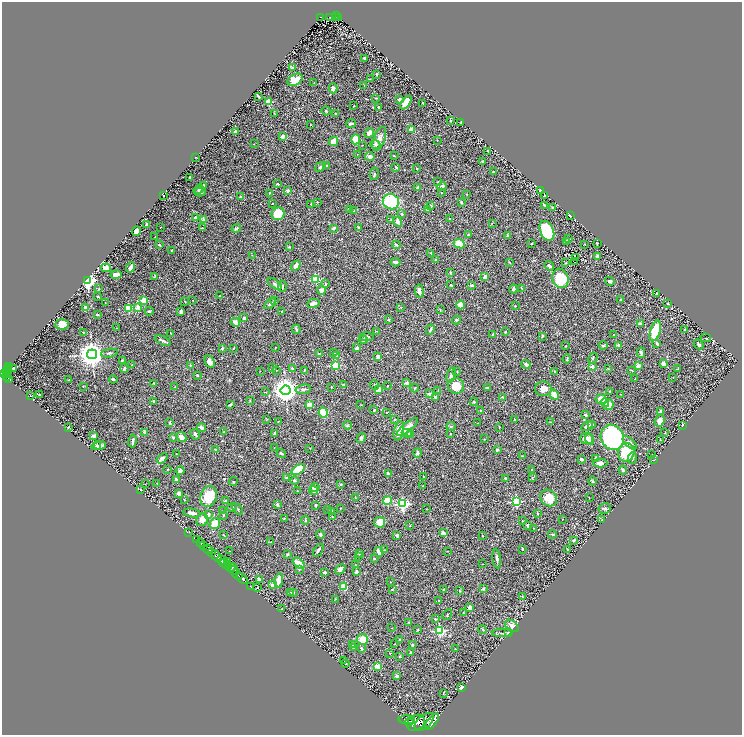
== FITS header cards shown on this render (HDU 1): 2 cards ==
NAXIS1  =                 1480
NAXIS2  =                 1466

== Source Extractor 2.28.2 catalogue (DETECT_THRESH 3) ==
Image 1480 x 1466 px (HDU 1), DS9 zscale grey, zoomed out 1/2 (1 PNG px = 2 x 2 image px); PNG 744 x 737 px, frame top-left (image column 1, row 1466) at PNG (2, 2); each listed source drawn as its Kron ellipse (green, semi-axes under 4 px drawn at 4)
Background 0.541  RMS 0.019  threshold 0.0558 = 3 sigma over >= 5 px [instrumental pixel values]
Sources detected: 504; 22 cannot appear on this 1/2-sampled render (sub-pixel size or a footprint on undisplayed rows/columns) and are neither listed nor drawn; the other 482 listed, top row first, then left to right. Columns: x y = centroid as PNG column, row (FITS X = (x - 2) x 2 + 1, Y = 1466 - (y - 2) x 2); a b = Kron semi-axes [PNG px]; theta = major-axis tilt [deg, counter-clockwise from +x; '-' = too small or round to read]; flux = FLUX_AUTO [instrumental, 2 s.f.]
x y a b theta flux
337 16 3 2 - 78
329 17 3 3 - 120
339 17 2 2 - 51
321 18 4 2 - 82
335 18 3 1 - 8.8
364 58 3 2 - 8.4
293 68 2 2 - 32
377 74 3 3 - 3.9
370 79 3 2 - 1.4
295 80 8 5 30 51
314 82 2 2 - 1.3
364 85 2 1 - 0.91
333 88 5 3 - 12
258 96 4 1 - 3.5
376 98 2 2 - 1.6
399 99 3 3 - 10
269 102 3 3 - 120
406 103 8 4 54 49
423 103 2 2 - 5.9
354 106 2 2 - 1.7
378 107 4 2 - 2.6
326 111 4 2 - 2.2
335 113 2 1 - 1.6
275 114 3 2 - 1.3
451 121 2 2 - 2.8
461 122 4 3 - 2.6
351 123 5 2 - 5.6
311 125 2 2 - 2.3
411 130 3 3 - 28
236 132 3 3 - 9.5
369 133 5 4 - 22
282 136 4 3 - 9.3
356 139 5 4 - 45
379 139 12 5 69 21
437 140 2 2 - 1.1
333 141 5 3 - 46
254 144 2 2 - 1.2
375 144 5 3 - 8.7
362 145 2 2 - 1.4
488 151 2 2 - 2.8
357 154 2 2 - 1.2
370 156 5 3 - 13
394 156 3 2 - 1.9
196 157 3 2 - 1.7
482 162 3 3 - 4.2
326 165 3 3 - 3
320 167 5 3 - 7.1
396 167 3 2 - 3.3
417 169 3 2 - 2.7
494 172 3 2 - 11
374 174 6 2 76 3.7
190 177 2 2 - 7.9
437 182 3 2 - 1
277 184 3 2 - 4.7
204 185 3 2 - 2.4
442 186 4 3 - 9.2
418 187 4 3 - 7.5
199 189 5 3 - 5.1
288 191 2 2 - 23
541 191 2 2 - 5.3
200 192 6 3 -3 14
269 193 4 3 - 3.3
441 193 2 2 - 1.9
467 194 2 2 - 1.4
164 196 2 1 - 0.9
544 196 3 2 - 3.7
240 197 2 2 - 2.8
317 202 2 2 - 1.1
391 202 8 7 - 200
461 202 3 2 - 4.1
272 203 3 2 - 1.5
311 204 2 1 - 2
544 205 4 2 - 2.7
431 206 3 3 - 3.8
552 208 3 3 - 3.9
349 209 3 2 - 3.2
427 210 3 2 - 2
353 211 3 2 - 2.3
278 214 7 6 - 58
402 214 4 2 - 2.8
570 215 3 2 - 2.7
196 218 4 3 - 14
450 219 3 2 - 2
204 220 2 2 - 39
391 220 3 3 - 3.1
398 222 5 3 - 18
492 223 4 1 - 1.6
147 224 3 2 - 5.6
161 227 2 1 - 0.93
202 228 3 2 - 2.3
236 228 5 3 - 4.8
333 228 4 2 - 4.9
359 228 4 3 - 5.3
136 231 5 4 - 30
547 231 10 6 -66 170
468 235 2 2 - 4.4
508 235 3 2 - 3.6
155 236 2 2 - 1.4
568 239 3 2 - 2.3
566 242 2 2 - 9
532 243 2 2 - 1.9
597 243 2 2 - 2.6
459 244 6 4 -26 43
585 244 2 2 - 1.7
159 245 4 3 - 3
396 245 4 3 - 3.1
289 247 4 2 - 2.7
172 250 2 2 - 3.7
431 253 2 2 - 1.2
252 255 3 2 - 1.1
597 256 4 2 - 16
575 258 2 1 - 0.2
436 260 3 2 - 3.4
395 262 5 3 - 9.6
509 262 4 1 - 1.8
574 262 2 1 - 0.82
565 263 2 2 - 1.7
296 265 5 4 - 13
549 266 5 3 - 8.9
106 268 5 3 - 33
130 268 5 3 - 19
450 273 3 2 - 3.1
116 275 5 3 - 24
154 277 4 2 - 1.9
485 277 3 3 - 12
560 278 10 8 -73 140
87 280 3 3 - 1000
316 280 3 3 - 150
610 281 5 3 - 9.2
275 284 8 3 -36 6.6
325 284 3 2 - 2.9
451 285 2 2 - 3.5
472 285 4 2 - 5.4
282 286 5 3 - 4.2
522 288 3 2 - 2.5
99 289 3 2 - 1.4
513 289 4 4 - 5.3
321 290 4 4 - 19
419 291 7 3 -85 14
657 294 2 2 - 1.6
219 296 3 2 - 2.1
98 297 3 2 - 2.9
143 300 4 3 - 35
192 300 2 1 - 0.82
620 300 3 2 - 1.4
274 301 3 3 - 3.5
185 302 3 2 - 1.5
105 303 3 1 - 1.2
313 303 6 3 9 14
668 303 3 2 - 1.9
270 304 7 3 38 6.8
461 305 4 3 - 29
515 306 3 2 - 1.8
138 307 2 2 - 33
86 308 4 3 - 13
129 308 4 3 - 74
401 308 3 1 - 1.2
440 310 3 2 - 2
149 311 4 2 - 4.6
282 311 3 3 - 2
181 312 3 2 - 13
97 314 3 2 - 4.7
244 318 3 3 - 7
388 320 3 2 - 3
456 320 4 3 - 4.3
235 322 5 3 - 23
62 324 7 5 2 46
640 324 3 2 - 15
116 328 2 1 - 0.83
296 329 5 2 - 5.5
684 329 2 2 - 2.1
430 330 5 2 - 5.7
377 331 3 2 - 2.1
655 331 10 5 74 120
83 332 3 2 - 2.1
505 332 2 2 - 3
170 333 2 2 - 2
492 334 3 2 - 2.2
614 335 2 2 - 2.1
542 336 3 2 - 1.8
366 337 7 2 -3 5
706 338 5 2 - 2.3
363 340 4 4 - 7.5
163 341 8 2 -24 7
657 344 4 2 - 8
699 344 5 3 - 5.5
618 345 2 2 - 18
565 346 2 2 - 1.4
603 346 4 3 - 6.1
275 347 2 2 - 1.6
222 348 3 3 - 4.7
234 348 2 2 - 2.2
357 348 4 3 - 6.9
334 352 3 2 - 1.8
109 353 8 3 7 5.7
319 353 4 2 - 1.9
641 353 5 3 - 5.6
92 354 5 5 - 4100
337 355 3 3 - 2.3
378 356 4 3 - 6.8
593 358 5 3 - 4.2
567 359 4 3 - 4.1
123 360 4 3 - 3.9
210 362 7 4 -64 21
664 364 4 3 - 24
132 365 2 1 - 1.1
190 365 3 3 - 2.9
336 365 3 3 - 140
526 365 5 3 - 6.9
592 366 2 2 - 21
638 366 2 2 - 49
9 367 2 1 - 34
273 368 2 2 - 1.8
292 368 4 2 - 4.9
608 368 2 2 - 1.4
678 368 3 2 - 1.6
7 369 2 1 - 36
13 369 2 2 - 14
124 369 4 2 - 5.8
276 370 3 2 - 1.9
304 370 2 2 - 2.3
631 370 4 2 - 2
260 371 2 2 - 1.1
457 371 2 2 - 1.4
555 371 3 2 - 2.3
7 372 5 3 - 350
4 373 3 2 - 220
8 375 2 1 - 52
197 375 3 3 - 3.1
451 375 8 4 75 8
7 377 2 1 - 120
673 377 2 1 - 1.2
8 379 4 2 - 150
113 379 4 3 - 5.3
635 379 3 2 - 1.8
69 380 2 2 - 1.7
154 383 3 2 - 2.2
407 383 2 2 - 36
343 385 2 2 - 6.8
374 385 5 3 - 3.6
83 386 3 2 - 1.6
175 386 4 2 - 1.8
388 386 2 2 - 1.5
456 386 8 8 - 57
331 387 2 1 - 2.3
415 388 4 3 - 3.2
487 388 2 2 - 3.4
303 389 8 4 10 7.4
543 389 8 7 - 21
286 390 5 5 - 3500
378 390 3 3 - 48
438 390 3 2 - 2
266 392 3 2 - 1.9
610 392 3 2 - 1.6
39 394 2 2 - 2.5
429 394 4 3 - 8.3
620 394 3 1 - 0.97
554 395 5 3 - 49
30 396 3 2 - 1.7
435 397 3 3 - 9
503 397 2 2 - 2
601 399 5 5 - 36
154 401 2 2 - 4
250 401 3 2 - 2.1
474 402 4 2 - 2.3
605 403 4 3 - 4.2
231 404 3 2 - 5
309 405 2 2 - 66
361 405 2 2 - 1.6
609 405 5 4 - 27
374 410 3 2 - 2.5
480 410 2 2 - 2.2
661 411 3 3 - 10
387 412 3 2 - 2.3
323 413 5 4 - 71
585 415 3 3 - 5.3
266 419 3 2 - 2
395 419 3 2 - 2.8
514 419 3 2 - 2
278 421 4 2 - 1.8
660 421 6 5 - 20
550 422 2 2 - 1.2
170 423 4 2 - 5.2
478 423 2 2 - 1.4
348 425 4 3 - 4.3
591 425 4 3 - 13
682 425 3 3 - 3
587 426 6 3 32 9
68 427 2 1 - 2.4
408 427 13 4 39 24
451 427 5 3 - 4.7
499 427 2 1 - 1.3
201 428 5 3 - 12
399 431 10 4 76 42
145 432 2 2 - 28
224 432 3 3 - 4.8
407 433 5 4 - 18
665 433 3 2 - 1.9
195 434 5 3 - 8.5
274 434 4 2 - 4.7
410 434 4 3 - 4.3
450 434 3 2 - 1.5
93 436 4 3 - 7.5
173 437 3 2 - 6.1
181 437 5 3 - 30
612 437 13 11 -61 640
361 438 5 3 - 6.5
484 439 2 2 - 1.7
586 439 7 5 -8 22
589 439 5 4 - 13
660 440 2 2 - 2
133 441 6 2 79 7.1
630 443 9 3 -43 12
100 445 6 4 6 17
96 446 5 3 - 6.6
274 448 3 2 - 1.1
310 448 2 1 - 1.2
216 449 3 2 - 5.5
497 450 3 2 - 5.2
626 452 9 8 - 140
281 453 5 3 - 5.3
417 453 4 3 - 5.5
176 454 2 2 - 1.2
652 455 2 2 - 2.5
522 456 3 2 - 1.7
162 458 6 3 38 19
596 458 3 3 - 4.7
632 458 6 4 87 6.8
581 459 3 3 - 7.9
653 460 2 2 - 1.5
600 463 7 4 0 18
168 469 2 2 - 1.4
298 470 7 3 35 130
532 470 2 2 - 1.9
623 470 4 3 - 6.7
180 471 4 4 - 10
388 474 3 3 - 11
424 477 3 2 - 4.4
287 478 3 3 - 7.6
505 478 2 2 - 7.1
532 478 4 3 - 2.6
176 479 3 2 - 10
295 481 4 3 - 5.1
592 481 4 3 - 3.4
233 482 4 3 - 2.9
145 484 2 2 - 1.2
157 484 2 2 - 1
341 484 3 3 - 3.1
423 486 2 2 - 1.5
315 487 4 4 - 15
141 490 2 2 - 2.5
314 490 4 3 - 7.8
297 491 2 2 - 1.8
179 493 3 3 - 17
209 497 10 8 72 98
355 497 3 2 - 1.7
589 497 3 1 - 1.1
549 498 9 7 -45 54
185 500 3 2 - 1.8
226 501 3 3 - 3.9
387 501 4 4 - 96
516 501 3 3 - 330
277 504 3 3 - 5.9
402 504 4 4 - 430
316 505 3 3 - 4.5
232 507 5 3 - 3.8
340 508 2 2 - 1.2
605 508 6 5 - 9.1
238 509 6 3 -46 4.1
426 509 2 1 - 1.8
328 510 2 2 - 1.9
223 511 3 2 - 1.9
331 511 4 2 - 3.4
192 513 9 3 -9 14
537 513 3 2 - 2.8
208 515 4 3 - 10
223 515 3 3 - 2.4
332 517 2 2 - 3
284 519 4 2 - 2.1
562 519 2 1 - 1.3
202 520 6 6 - 20
305 520 4 2 - 3.8
602 520 3 2 - 2.3
523 521 3 2 - 1.7
380 522 5 5 - 34
215 524 6 5 - 61
527 525 3 3 - 4.9
410 526 2 2 - 1.4
534 528 2 2 - 1.4
189 533 2 1 - 7.4
443 533 4 3 - 9.4
320 534 4 3 - 9.4
553 534 4 3 - 3.6
223 535 3 2 - 2.7
397 535 4 3 - 5.6
482 536 2 2 - 2
197 540 2 1 - 42
574 540 3 2 - 5.3
271 542 3 3 - 2.9
200 543 2 2 - 100
203 545 3 2 - 150
208 549 5 2 - 710
522 549 3 2 - 2
318 550 7 3 57 7.6
384 550 3 2 - 1.6
567 550 3 2 - 2.8
230 551 2 2 - 1.9
447 551 3 2 - 1.3
211 552 2 2 - 370
379 552 5 2 - 15
288 554 3 3 - 4.5
359 554 3 2 - 3.5
216 556 6 3 -51 1700
359 557 2 2 - 1.6
374 558 3 2 - 1.6
497 559 9 3 -81 9.3
222 560 5 3 - 610
227 562 2 1 - 70
299 563 7 4 -39 29
225 564 6 2 -41 210
483 564 2 1 - 0.86
356 565 3 2 - 2.1
228 566 4 2 - 170
231 568 5 2 - 380
299 569 3 3 - 4.6
340 569 6 3 46 15
234 570 5 2 - 270
325 572 3 2 - 6.9
356 572 3 3 - 9.6
237 574 6 2 -37 790
242 578 6 2 -42 1100
260 579 4 3 - 11
279 580 7 3 82 30
390 582 2 2 - 1.3
272 585 4 3 - 15
251 586 4 1 - 49
344 587 4 4 - 42
257 588 2 2 - 3.3
483 588 4 3 - 5.9
392 589 3 2 - 1.9
443 589 3 3 - 3.4
459 591 4 3 - 2.6
293 592 3 2 - 5.6
290 593 4 3 - 8.5
522 596 3 2 - 1.5
335 599 3 2 - 1.9
439 600 2 2 - 1.3
470 607 3 3 - 18
281 609 3 3 - 1.9
463 613 4 2 - 2
447 615 6 2 58 2.2
435 619 2 2 - 4
408 622 3 2 - 2
512 626 8 5 -36 29
392 628 3 2 - 2
483 629 5 3 - 3.2
418 630 2 2 - 2.5
439 631 3 3 - 280
508 632 3 2 - 1.9
502 633 10 3 0 5.9
363 639 5 5 - 46
400 640 3 2 - 2.9
352 644 3 2 - 3.6
394 644 2 2 - 0.98
412 645 3 2 - 4.4
354 647 3 2 - 2
361 648 4 3 - 4.8
455 649 3 2 - 2.1
390 653 3 3 - 2.7
411 653 2 2 - 6.4
399 656 3 2 - 2
344 661 3 2 - 1.1
345 664 2 2 - 2
377 666 3 3 - 40
397 676 2 2 - 20
462 687 3 2 - 12
443 693 3 2 - 2.7
407 720 8 3 -2 1700
409 722 4 3 - 1100
424 722 11 6 42 4300
432 722 10 4 52 2800
416 723 10 7 33 3800
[22 sub-pixel or undisplayed-footprint detections neither listed nor drawn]